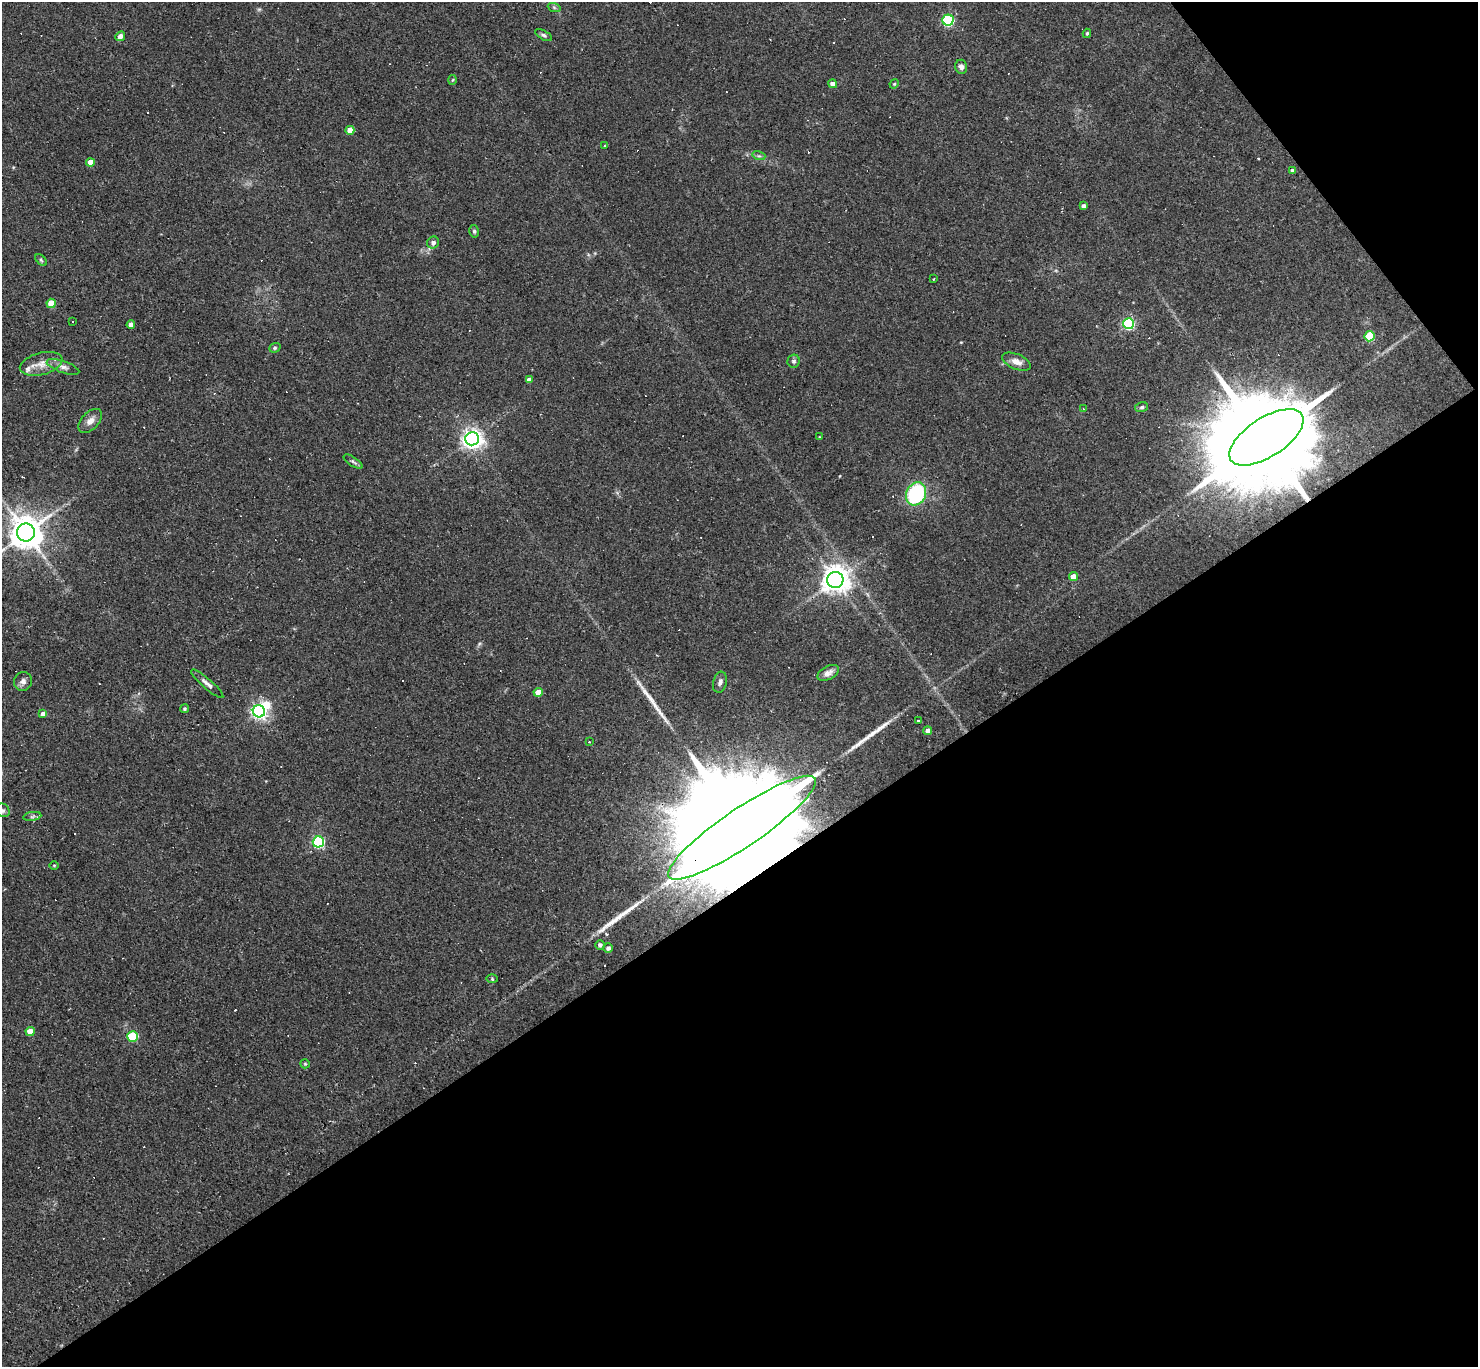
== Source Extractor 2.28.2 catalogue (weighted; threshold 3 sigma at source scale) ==
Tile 12 of 4 x 4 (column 4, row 3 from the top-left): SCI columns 4430-5905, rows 1515-2879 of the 5905 x 5900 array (HDU 1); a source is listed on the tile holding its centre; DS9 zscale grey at full resolution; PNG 1480 x 1369 px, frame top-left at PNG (2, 2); each listed source drawn as its Kron ellipse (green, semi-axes under 4 px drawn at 4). Shown black and unused: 38% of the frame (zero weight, under 2 of 3 exposures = <1% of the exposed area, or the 3 px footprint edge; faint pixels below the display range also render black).
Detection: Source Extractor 2.28.2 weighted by HDU 2 'WHT'; one run over the whole footprint, this tile lists its part. Background 0.0638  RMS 0.0062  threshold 0.0278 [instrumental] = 3 sigma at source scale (4.5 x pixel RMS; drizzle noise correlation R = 1.50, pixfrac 1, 0.05/0.05 arcsec/px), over >= 5 px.
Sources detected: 98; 1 inside a brighter object's white glare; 28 cosmic-ray / hot-pixel residue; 3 long thin detections or spike segments (spike, bleed or trail) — neither listed nor drawn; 3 inside a brighter listed object's ellipse — not listed separately; the other 63 listed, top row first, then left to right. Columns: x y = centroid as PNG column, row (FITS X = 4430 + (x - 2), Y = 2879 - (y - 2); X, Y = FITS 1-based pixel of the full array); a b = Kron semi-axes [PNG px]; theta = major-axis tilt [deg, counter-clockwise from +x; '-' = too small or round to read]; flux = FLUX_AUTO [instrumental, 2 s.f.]
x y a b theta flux
554 7 6 4 -20 0.95
948 20 5 5 - 69
1087 33 4 3 - 0.89
544 35 9 4 -29 1.4
120 36 5 4 - 3
961 67 7 6 - 2.6
453 80 5 3 - 0.52
833 84 4 4 - 3.1
894 84 5 4 - 0.6
350 130 4 4 - 7.7
604 146 2 2 - 0.54
759 156 6 4 -17 1
90 162 4 4 - 5.2
1292 170 4 3 - 1.1
1083 206 4 4 - 2.2
474 231 6 5 - 1.1
433 242 6 6 - 2.4
41 260 7 4 -46 0.96
933 279 3 2 - 0.43
51 303 4 4 - 12
73 322 2 2 - 0.48
1128 324 5 5 - 73
131 325 4 4 - 4.2
1369 336 5 5 - 27
275 348 6 4 21 0.87
794 361 6 6 - 1.5
1016 362 15 7 -23 4.3
41 364 22 11 14 7.4
63 367 17 6 -20 3.1
529 380 4 4 - 2.2
1142 407 6 5 - 1.2
1083 409 3 2 - 0.34
90 421 14 8 46 4.3
819 437 4 3 - 0.41
1266 437 42 19 33 22000
472 439 7 6 - 340
353 462 11 4 -33 1.4
916 494 12 9 62 58
26 532 9 9 - 1300
1073 577 4 4 - 5.9
835 580 8 8 - 720
828 673 11 6 29 2.9
23 681 9 9 - 2.9
720 682 11 6 74 2.2
207 684 21 5 -41 2.9
538 692 4 4 - 9
184 709 4 4 - 0.94
259 711 6 6 - 150
43 714 4 4 - 3.1
918 720 3 2 - 0.94
928 731 4 4 - 3.5
589 742 3 2 - 0.83
3 810 7 6 - 1.8
32 816 9 4 9 1.3
742 828 88 19 34 56000
318 842 5 5 - 78
54 865 5 3 - 0.55
600 945 4 4 - 1.9
608 948 5 5 - 2
492 979 5 3 - 0.64
30 1032 4 4 - 8.5
133 1036 5 5 - 33
305 1064 5 4 - 0.67
Overlapping masked pixels (flux is a lower limit): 2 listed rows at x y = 1266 437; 742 828
Isophote crosses this tile's border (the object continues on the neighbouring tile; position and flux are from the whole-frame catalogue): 2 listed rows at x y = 26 532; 3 810